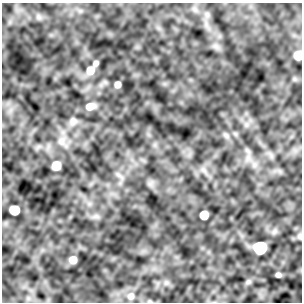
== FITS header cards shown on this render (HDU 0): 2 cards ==
NAXIS1  =                  300 / Width of image
NAXIS2  =                  300 / Height of image

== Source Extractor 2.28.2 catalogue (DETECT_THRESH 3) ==
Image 300 x 300 px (HDU 0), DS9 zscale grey, 1 PNG px = 1 image px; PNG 304 x 304 px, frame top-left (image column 1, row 300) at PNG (2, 3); no overlay
Background 1.78e-04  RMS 0.0024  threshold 0.00733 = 3 sigma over >= 5 px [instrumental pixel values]
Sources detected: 17; all 17 listed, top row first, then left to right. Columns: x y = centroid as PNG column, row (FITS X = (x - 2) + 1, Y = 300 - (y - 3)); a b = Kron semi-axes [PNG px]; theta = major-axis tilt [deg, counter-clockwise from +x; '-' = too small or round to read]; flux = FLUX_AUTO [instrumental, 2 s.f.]
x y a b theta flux
298 55 7 6 - 2
96 63 5 4 - 0.45
90 70 8 7 - 1.8
118 84 5 5 - 0.8
90 106 8 6 15 1.3
73 121 10 9 - 0.7
226 135 8 5 -45 0.41
61 141 11 10 - 1.2
56 166 7 7 - 2
14 210 7 6 - 6
204 215 6 6 - 3
299 236 8 5 81 0.35
260 248 7 7 - 48
73 260 6 6 - 1.4
278 275 5 4 - 0.45
248 282 7 6 - 0.34
131 296 10 9 - 0.92
At the frame edge (FLAGS 8, measured only in part): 1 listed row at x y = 298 55